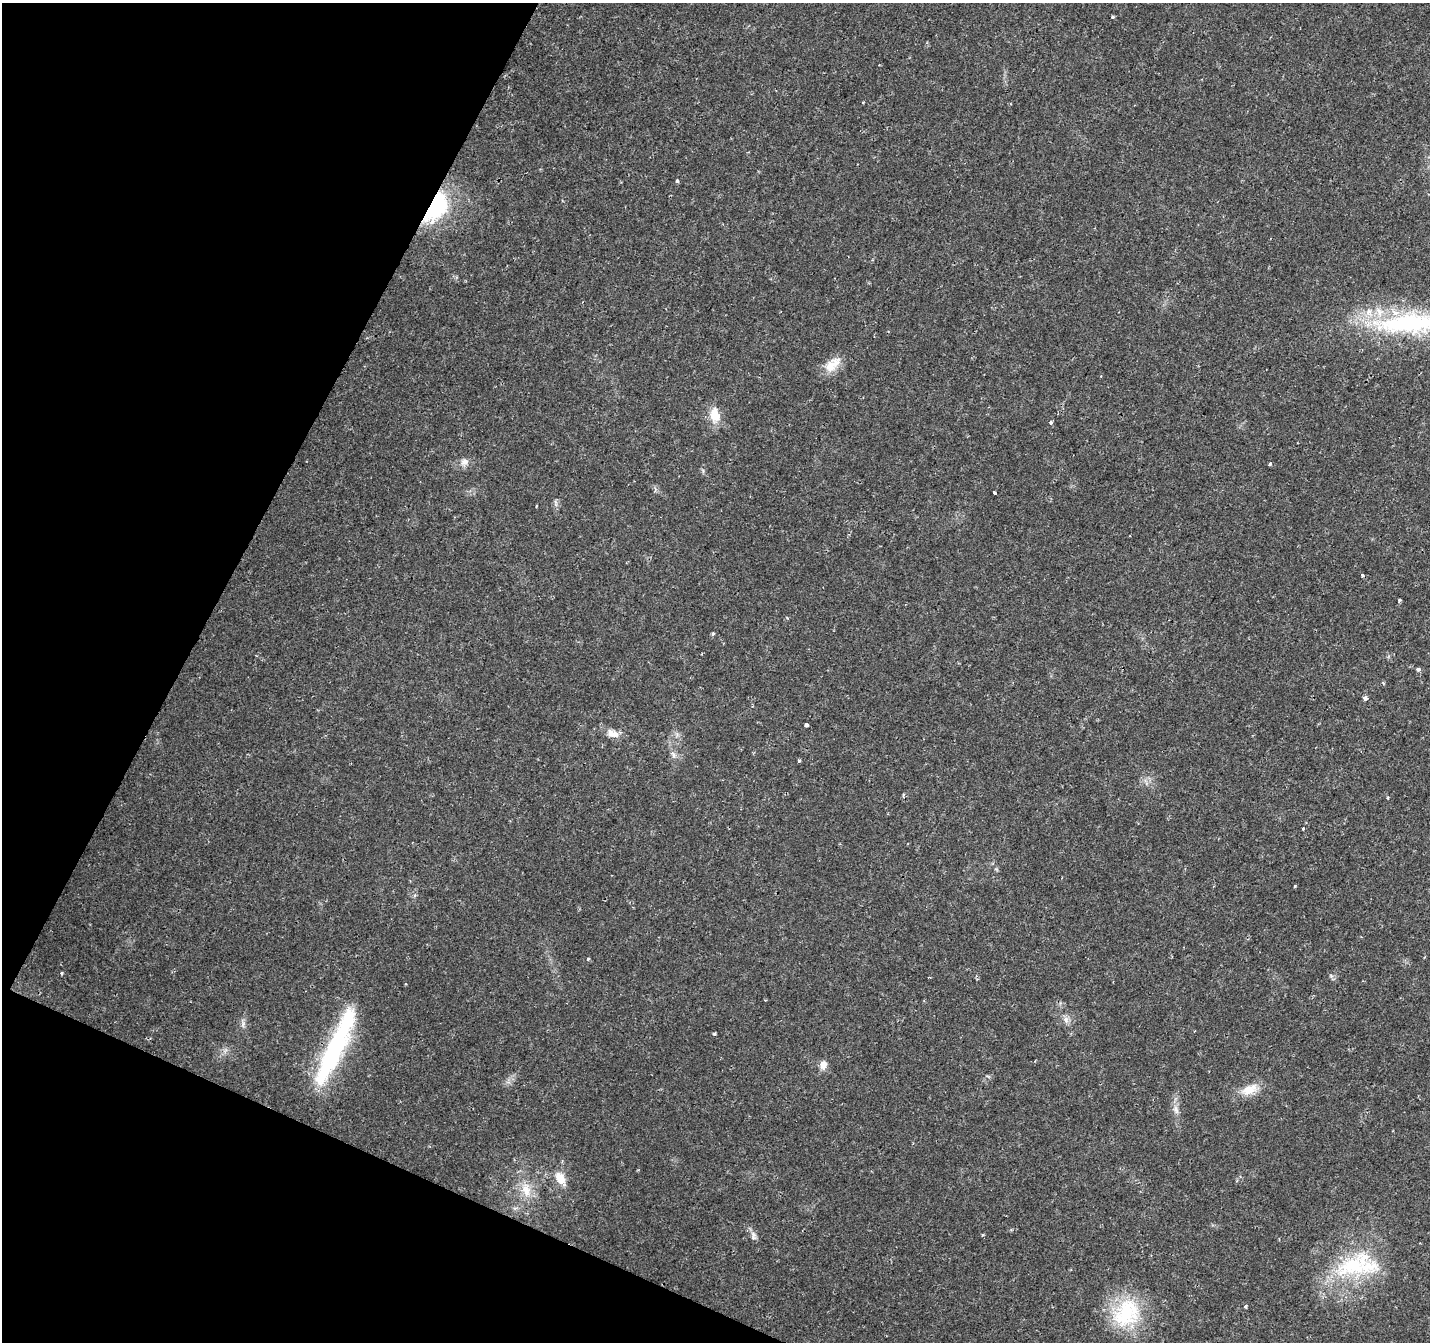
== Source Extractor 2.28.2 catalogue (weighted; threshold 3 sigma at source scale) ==
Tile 9 of 4 x 4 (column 1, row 3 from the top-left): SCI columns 7-1434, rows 1607-2946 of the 5719 x 5826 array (HDU 1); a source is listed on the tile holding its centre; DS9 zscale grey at full resolution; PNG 1432 x 1344 px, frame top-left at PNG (2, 3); no overlay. Shown black and unused: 21% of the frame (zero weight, under 2 of 3 exposures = <1% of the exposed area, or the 3 px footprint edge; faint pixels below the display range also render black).
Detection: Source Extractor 2.28.2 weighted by HDU 2 'WHT'; one run over the whole footprint, this tile lists its part. Background 0.0177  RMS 0.0029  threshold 0.0133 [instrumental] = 3 sigma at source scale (4.5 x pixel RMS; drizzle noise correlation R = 1.50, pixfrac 1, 0.0396/0.0396 arcsec/px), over >= 5 px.
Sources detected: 46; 1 cosmic-ray / hot-pixel residue — not listed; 2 inside a brighter listed object's ellipse — not listed separately; the other 43 listed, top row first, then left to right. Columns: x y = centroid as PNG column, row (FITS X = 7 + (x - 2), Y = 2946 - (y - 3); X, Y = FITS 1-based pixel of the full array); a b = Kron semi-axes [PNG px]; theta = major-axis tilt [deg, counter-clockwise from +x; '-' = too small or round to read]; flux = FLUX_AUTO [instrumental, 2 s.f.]
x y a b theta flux
1112 17 4 4 - 0.33
863 102 4 3 - 0.24
677 181 4 3 - 0.78
436 207 35 19 59 29
1410 323 109 27 3 51
830 366 22 14 74 4.5
715 415 19 13 -79 5
1051 422 3 3 - 1.4
464 462 11 10 - 1.9
1270 464 3 3 - 0.63
994 492 4 3 - 1.9
556 503 11 4 -79 0.71
536 506 4 2 - 0.47
1362 575 4 4 - 0.41
1399 600 4 3 - 0.36
713 634 4 3 - 0.64
1418 669 3 3 - 1.6
1383 683 5 3 - 0.32
1366 699 4 4 - 1.8
806 725 4 4 - 1.7
612 733 16 8 -19 3.1
673 754 10 6 -54 1.1
799 761 3 3 - 1
903 795 4 4 - 0.5
1303 829 3 3 - 1.4
1294 886 3 3 - 0.89
588 959 3 3 - 0.51
61 973 4 3 - 0.34
1331 976 7 4 -19 0.51
1066 1020 10 6 -89 1.4
243 1024 10 5 77 0.97
1194 1031 3 2 - 0.22
714 1034 4 3 - 0.4
334 1050 80 20 65 43
823 1065 12 9 77 1.9
1249 1090 26 12 23 4.9
1176 1110 13 7 -74 1.7
560 1178 17 11 -58 4.1
526 1189 21 12 -76 5.3
753 1234 10 4 -34 0.96
1352 1266 51 28 14 25
1246 1306 3 3 - 0.73
1126 1313 42 34 49 22
Overlapping masked pixels (flux is a lower limit): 2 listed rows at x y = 436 207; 334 1050
Isophote crosses this tile's border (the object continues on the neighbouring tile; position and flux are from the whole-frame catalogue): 1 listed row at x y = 1410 323